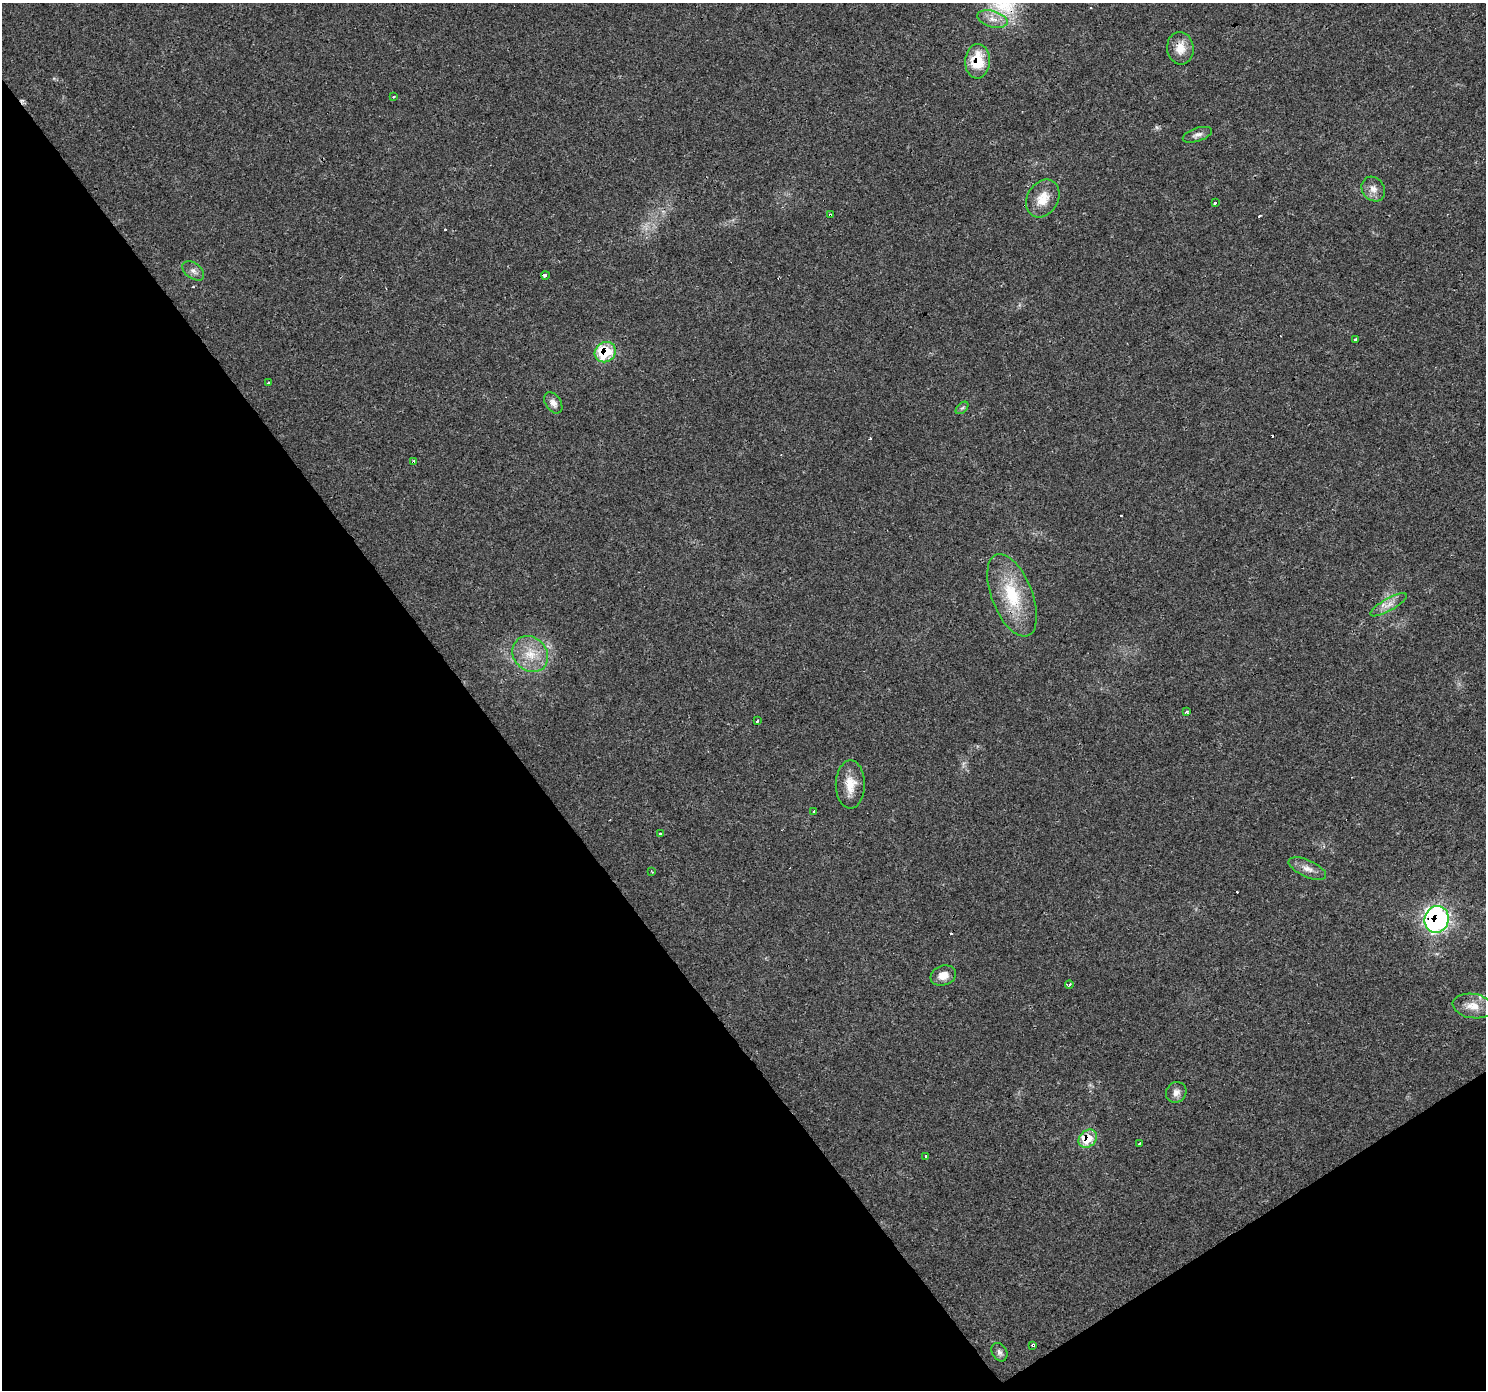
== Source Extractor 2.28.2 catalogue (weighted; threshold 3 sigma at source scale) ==
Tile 14 of 4 x 4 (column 2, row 4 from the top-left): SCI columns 1485-2968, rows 188-1575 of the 5935 x 5862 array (HDU 1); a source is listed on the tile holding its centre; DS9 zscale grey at full resolution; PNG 1488 x 1392 px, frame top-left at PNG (2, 3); each listed source drawn as its Kron ellipse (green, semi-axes under 4 px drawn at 4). Shown black and unused: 36% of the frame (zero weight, under 3 of 4 exposures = <1% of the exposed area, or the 3 px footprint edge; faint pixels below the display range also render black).
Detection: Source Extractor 2.28.2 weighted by HDU 2 'WHT'; one run over the whole footprint, this tile lists its part. Background 0.0161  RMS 0.003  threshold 0.0136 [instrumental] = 3 sigma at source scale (4.5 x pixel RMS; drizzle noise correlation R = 1.50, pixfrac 1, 0.0396/0.0396 arcsec/px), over >= 5 px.
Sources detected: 46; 9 cosmic-ray / hot-pixel residue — neither listed nor drawn; the other 37 listed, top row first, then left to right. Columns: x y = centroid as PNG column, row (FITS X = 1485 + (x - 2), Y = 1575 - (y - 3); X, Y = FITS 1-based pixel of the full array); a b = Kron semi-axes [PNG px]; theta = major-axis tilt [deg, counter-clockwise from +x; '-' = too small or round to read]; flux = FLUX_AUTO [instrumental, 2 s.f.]
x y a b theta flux
992 19 15 8 -15 2.7
1180 48 16 13 -84 4.1
977 61 17 12 87 9.2
393 97 3 3 - 0.62
1197 135 15 6 18 1.3
1373 189 13 11 -52 2.2
1043 199 20 15 60 5.4
1215 203 3 3 - 1.4
830 214 3 3 - 1.2
193 271 12 7 -37 1.4
545 275 4 3 - 1.7
1355 340 3 3 - 0.89
605 352 11 10 - 14
269 382 3 3 - 0.56
553 403 11 7 -56 1.7
962 408 7 4 44 0.57
414 462 4 3 - 1.7
1012 595 44 20 -69 15
1388 605 20 6 30 2.4
530 654 19 16 -48 6.9
1187 711 4 4 - 0.41
757 721 3 3 - 1.4
850 784 24 14 89 5.4
813 811 3 3 - 1.4
660 834 3 3 - 0.55
1307 869 20 8 -24 2.4
652 872 3 2 - 0.21
1437 919 13 12 - 71
943 975 13 9 20 2.8
1069 985 4 3 - 1
1473 1006 20 12 -9 4.2
1176 1092 11 10 - 1.8
1088 1139 10 8 45 7.4
1140 1143 3 3 - 0.54
926 1156 3 3 - 1.6
1033 1345 3 3 - 1.1
999 1352 10 7 -60 1.1
Overlapping masked pixels (flux is a lower limit): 8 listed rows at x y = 1180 48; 977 61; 830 214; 605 352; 414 462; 1437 919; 1088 1139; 1033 1345